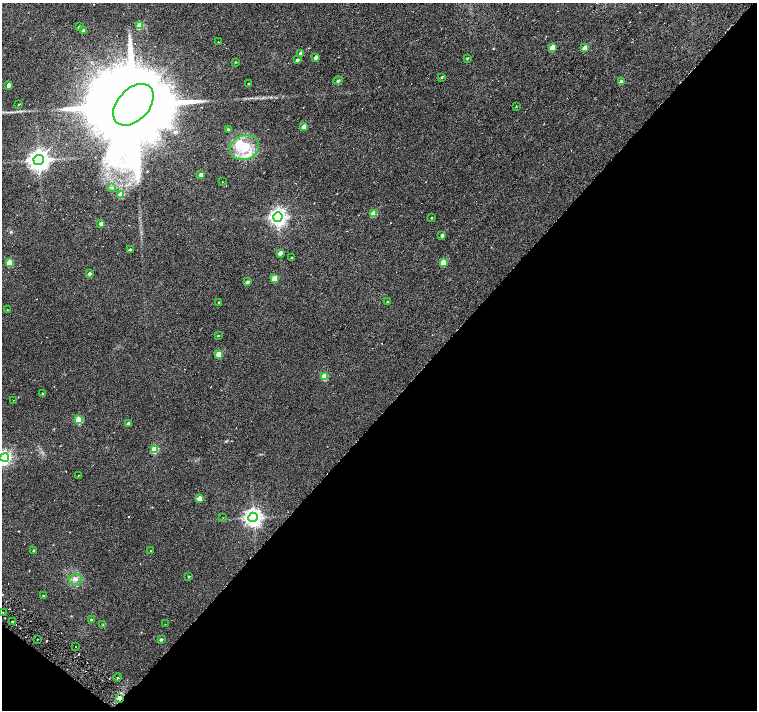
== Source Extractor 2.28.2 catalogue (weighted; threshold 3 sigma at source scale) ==
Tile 15 of 4 x 4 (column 3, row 4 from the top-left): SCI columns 3022-4531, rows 239-1653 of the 6041 x 6067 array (HDU 1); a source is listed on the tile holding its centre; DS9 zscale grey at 2 x 2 block average (1 PNG px = mean of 2 x 2 image px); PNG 759 x 712 px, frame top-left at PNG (2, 3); each listed source drawn as its Kron ellipse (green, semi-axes under 4 px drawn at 4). Shown black and unused: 44% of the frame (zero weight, under 3 of 6 exposures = <1% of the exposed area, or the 3 px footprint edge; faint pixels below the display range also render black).
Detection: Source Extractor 2.28.2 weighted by HDU 2 'WHT'; one run over the whole footprint, this tile lists its part. Background 0.0217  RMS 0.0052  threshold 0.0214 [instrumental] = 3 sigma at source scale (4.09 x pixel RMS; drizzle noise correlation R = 1.36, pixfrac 0.8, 0.0396/0.0396 arcsec/px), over >= 5 px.
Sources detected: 75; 2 cosmic-ray / hot-pixel residue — neither listed nor drawn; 2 inside a brighter listed object's ellipse — not listed separately; the other 71 listed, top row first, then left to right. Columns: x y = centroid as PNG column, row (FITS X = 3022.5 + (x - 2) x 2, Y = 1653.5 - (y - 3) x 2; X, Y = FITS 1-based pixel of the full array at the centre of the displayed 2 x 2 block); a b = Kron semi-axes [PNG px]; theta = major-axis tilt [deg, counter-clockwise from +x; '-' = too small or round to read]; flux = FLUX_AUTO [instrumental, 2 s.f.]
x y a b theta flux
139 26 3 3 - 26
79 27 3 3 - 2.2
83 31 3 2 - 5
218 42 2 2 - 0.39
552 47 3 3 - 13
585 48 3 3 - 13
301 53 3 3 - 3.3
316 57 3 2 - 5.2
467 58 3 2 - 1.1
297 60 3 2 - 2.9
235 62 3 2 - 0.67
442 77 3 2 - 0.98
338 81 5 3 - 1.7
621 82 3 2 - 5.5
248 84 2 2 - 1.2
9 85 3 3 - 9.5
19 104 2 2 - 0.57
133 105 24 15 47 30000
516 107 2 2 - 0.62
304 126 3 3 - 10
228 130 3 3 - 1.1
244 147 15 12 23 24
39 160 5 5 - 800
201 175 3 2 - 7
222 182 2 2 - 0.43
112 188 4 3 - 1.4
121 194 3 3 - 14
373 214 3 3 - 19
278 217 4 4 - 460
431 218 3 2 - 0.71
101 224 3 3 - 7.4
442 235 3 3 - 2.6
130 250 3 2 - 2.6
280 253 3 2 - 4.9
292 258 3 2 - 0.65
10 262 3 3 - 24
443 263 3 3 - 26
89 274 3 3 - 2.8
275 278 3 3 - 23
247 282 3 2 - 2.3
218 302 2 2 - 0.58
387 302 2 2 - 0.81
7 310 2 2 - 0.52
218 336 3 2 - 0.84
219 354 3 3 - 21
324 376 3 3 - 27
43 394 3 2 - 1.8
13 400 2 2 - 0.32
79 420 3 3 - 36
128 423 3 2 - 2
154 449 3 3 - 39
5 457 4 4 - 260
78 476 2 2 - 0.67
200 498 3 3 - 13
253 517 5 4 - 540
223 518 2 2 - 0.47
34 550 2 2 - 0.82
150 551 2 2 - 0.45
189 577 3 2 - 0.79
75 579 7 5 2 4.7
43 596 3 2 - 0.75
3 612 2 2 - 0.59
92 620 3 3 - 1.9
12 621 2 2 - 0.72
165 624 2 2 - 0.46
103 625 3 2 - 0.81
37 639 2 2 - 0.48
161 639 3 2 - 1.4
75 647 2 2 - 0.9
118 677 4 2 - 1.2
120 698 3 2 - 17
Overlapping masked pixels (flux is a lower limit): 1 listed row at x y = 120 698
Isophote crosses this tile's border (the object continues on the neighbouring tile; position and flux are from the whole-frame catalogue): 1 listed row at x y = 5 457
Diffuse or blended objects may show on this block-average render without a row.